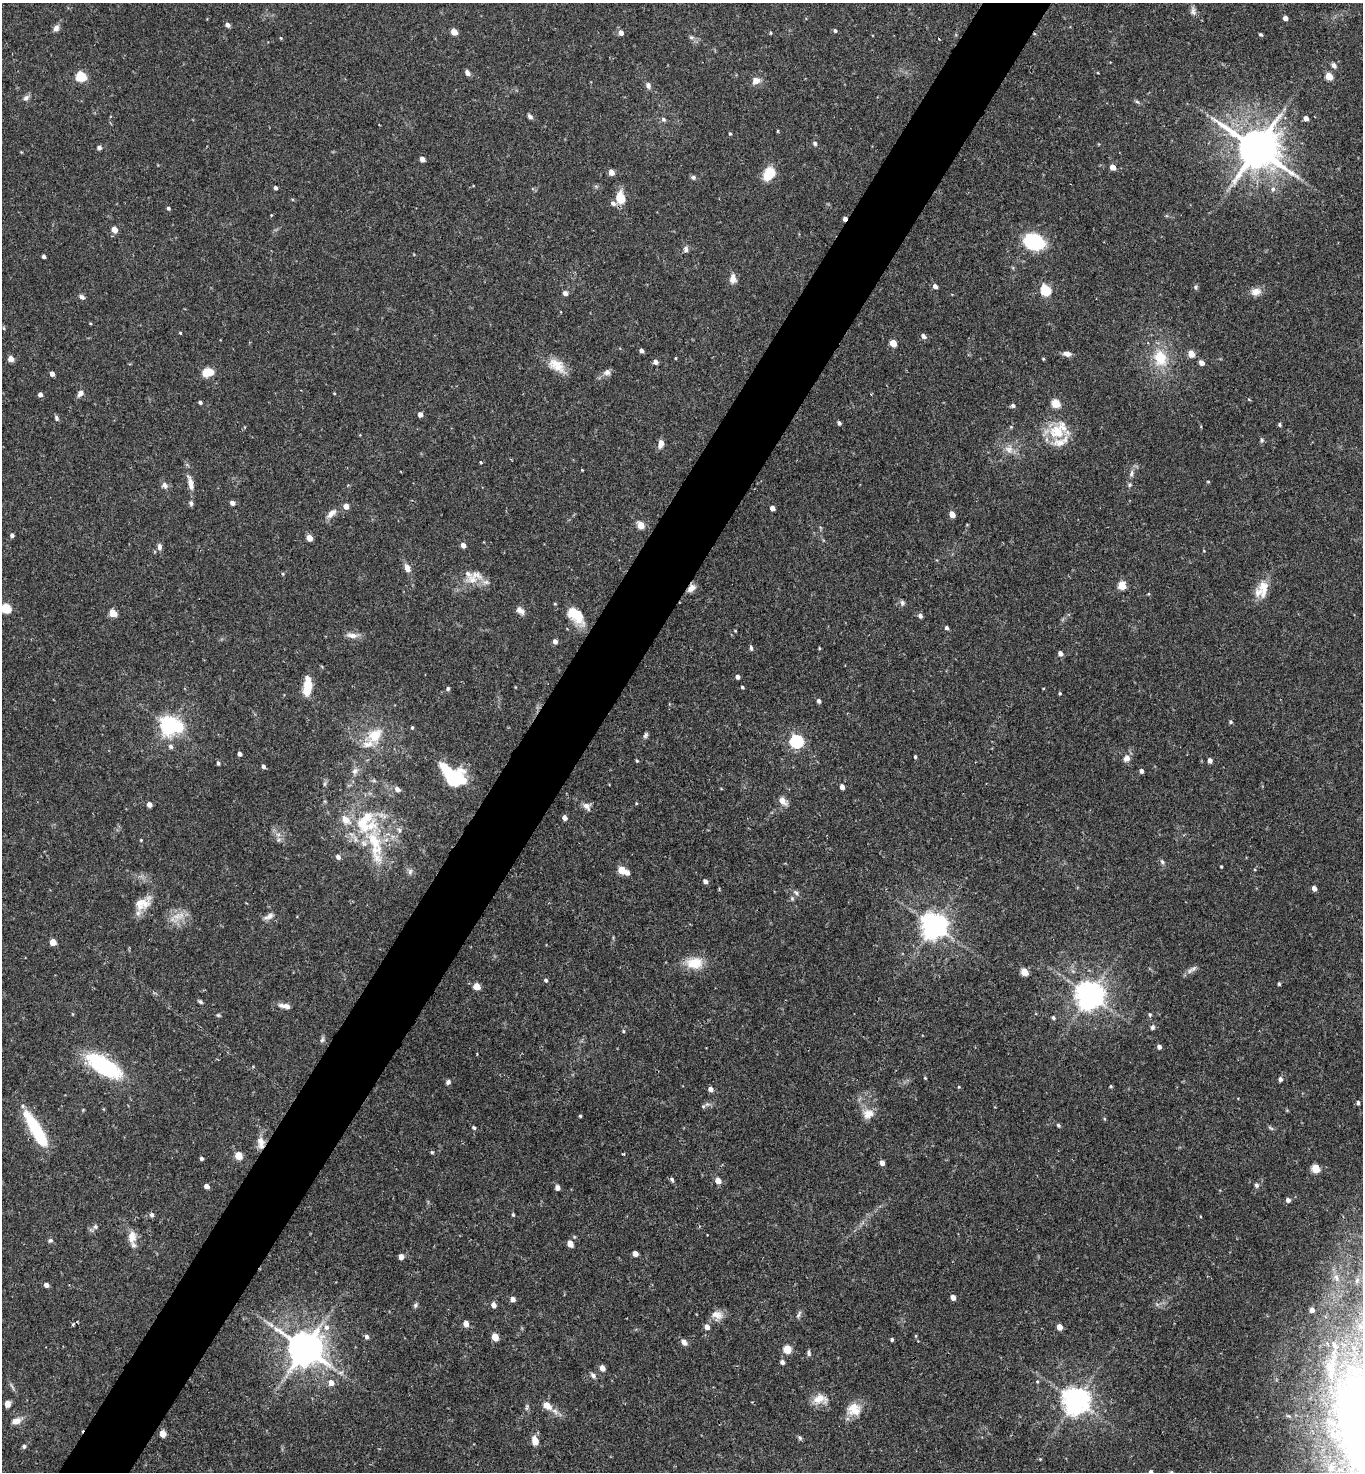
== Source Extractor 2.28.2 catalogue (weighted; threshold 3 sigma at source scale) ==
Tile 7 of 4 x 4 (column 3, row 2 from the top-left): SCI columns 2875-4235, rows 2941-4410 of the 5888 x 5882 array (HDU 1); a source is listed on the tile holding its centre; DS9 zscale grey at full resolution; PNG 1365 x 1474 px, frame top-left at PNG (2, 3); no overlay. Shown black and unused: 5% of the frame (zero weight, under 2 of 3 exposures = <1% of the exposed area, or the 3 px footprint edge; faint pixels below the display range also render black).
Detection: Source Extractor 2.28.2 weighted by HDU 2 'WHT'; one run over the whole footprint, this tile lists its part. Background 0.0752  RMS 0.005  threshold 0.0223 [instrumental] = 3 sigma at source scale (4.5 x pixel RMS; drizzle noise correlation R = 1.50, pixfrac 1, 0.05/0.05 arcsec/px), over >= 5 px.
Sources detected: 287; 3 inside a brighter object's white glare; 1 cosmic-ray / hot-pixel residue — not listed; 13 inside a brighter listed object's ellipse — not listed separately; the other 270 listed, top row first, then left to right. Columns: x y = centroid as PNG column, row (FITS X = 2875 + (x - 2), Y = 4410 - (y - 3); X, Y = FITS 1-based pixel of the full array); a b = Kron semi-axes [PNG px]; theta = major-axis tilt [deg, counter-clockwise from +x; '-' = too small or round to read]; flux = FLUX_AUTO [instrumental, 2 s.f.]
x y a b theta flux
1193 11 13 7 -78 2.2
1285 18 4 4 - 2.3
228 25 5 4 - 2.3
56 28 8 6 67 2.3
835 31 4 4 - 1
454 32 5 4 - 8.1
621 33 5 5 - 3
770 33 4 4 - 0.56
1260 34 4 3 - 0.86
691 37 7 5 6 1
281 38 4 4 - 0.47
1334 65 9 6 -52 1.7
467 73 7 5 -61 1.9
81 76 6 5 - 32
1329 76 5 4 - 10
756 81 10 8 26 3.7
648 85 7 6 - 1.9
26 98 9 7 34 1.7
1137 102 7 4 -29 0.89
530 116 7 5 -41 1.4
1306 118 5 4 - 3
663 119 6 5 - 1.1
778 131 4 3 - 0.48
730 133 5 4 - 0.58
815 143 6 5 - 0.97
99 148 5 5 - 1.3
1257 149 13 11 -32 2100
422 159 4 4 - 3.6
1113 167 5 4 - 4.8
611 172 5 4 - 4.7
769 173 12 8 56 16
693 177 7 5 -12 1.2
275 188 4 3 - 1.3
1273 189 8 6 78 1.7
620 198 15 10 -84 8
168 208 4 3 - 1
271 215 3 3 - 0.36
845 219 4 4 - 2.6
114 229 5 4 - 6.5
1034 242 19 13 -17 35
686 249 7 6 - 1.8
44 256 4 3 - 1.4
733 279 12 8 -89 3.5
935 286 5 4 - 2
1196 287 7 5 76 0.92
1046 290 6 5 - 35
1256 292 13 10 11 3.8
565 293 5 4 - 2.4
82 297 7 5 -41 1.5
90 323 4 3 - 0.4
4 328 5 3 - 0.48
180 333 3 3 - 0.48
923 336 5 5 - 2.1
893 343 5 4 - 10
641 351 4 4 - 1.8
1067 354 9 6 -8 2.6
1191 354 5 4 - 8.1
676 358 4 3 - 0.43
1160 358 23 17 -75 16
11 359 5 4 - 4.9
1043 359 4 3 - 0.58
655 362 4 4 - 2.6
1201 363 5 4 - 3
557 365 25 14 -34 8.7
208 372 10 7 13 10
607 372 9 7 22 2.4
52 374 4 4 - 2.6
80 393 8 6 44 2.4
40 394 4 4 - 2.2
871 394 3 2 - 0.43
1249 400 5 3 - 0.42
200 402 4 3 - 1
1056 403 5 5 - 18
1013 406 5 5 - 1.2
420 415 4 4 - 2.8
56 418 7 5 -69 1.1
839 423 4 4 - 1.4
1279 425 4 4 - 0.75
1011 427 5 4 - 0.47
1057 432 24 21 -17 16
1261 440 7 6 - 0.95
661 443 9 6 80 3.6
1009 449 13 12 - 4.6
481 462 3 2 - 0.71
582 470 3 3 - 0.34
1131 473 10 6 78 1.9
1208 482 5 3 - 0.46
190 483 22 7 -75 4.5
164 485 9 7 -55 2.1
1130 485 6 5 - 0.72
191 503 8 5 -81 1.2
232 503 5 4 - 2.3
346 506 5 5 - 3.6
772 508 4 4 - 2.9
331 513 15 8 44 3.5
952 514 5 4 - 6.3
641 525 6 5 - 7.1
12 535 4 4 - 1.4
309 538 5 4 - 6.1
463 545 4 4 - 3.3
159 547 8 5 -84 1.8
407 568 8 6 -64 3.8
283 574 5 3 - 0.47
472 580 23 11 0 7.1
1122 585 5 5 - 17
691 588 11 8 44 3
1264 588 25 14 84 8.2
902 603 7 6 - 1.3
6 608 6 5 - 28
520 610 12 7 -44 2.6
113 613 5 5 - 12
920 615 5 4 - 1.9
578 617 24 13 -76 9.4
946 628 4 4 - 1.2
735 631 3 3 - 0.44
352 635 17 7 -5 3.4
555 641 5 4 - 2.6
751 648 6 4 -75 0.99
819 648 4 3 - 0.43
1060 653 5 4 - 2.4
737 677 4 4 - 1.7
307 687 20 8 86 11
515 687 4 2 - 0.32
742 687 3 3 - 0.76
448 689 5 4 - 1.1
1060 693 4 3 - 0.6
819 701 5 4 - 1.5
1230 722 5 4 - 0.84
169 726 7 6 - 260
412 727 5 4 - 0.68
375 735 23 18 36 14
646 735 8 5 64 1.2
796 741 6 6 - 95
171 746 6 6 - 1.5
240 754 4 4 - 1.8
915 757 4 3 - 0.74
1127 758 10 8 28 2.7
1210 760 4 4 - 2.4
637 761 4 3 - 0.61
218 763 4 4 - 1.1
263 766 4 4 - 1.3
355 771 10 8 46 2.4
1141 771 4 4 - 1.6
374 781 6 4 -2 0.82
453 781 39 9 -55 23
324 784 6 4 71 0.87
842 787 5 4 - 2.6
397 789 8 7 - 2
783 801 13 8 -45 3.5
636 803 4 4 - 0.44
149 804 5 4 - 3
587 806 11 9 -45 2.8
564 818 5 4 - 2.7
364 822 38 23 56 29
399 830 8 6 -76 1.3
279 839 8 6 89 1.6
141 840 4 4 - 0.49
338 857 5 5 - 1.9
377 858 20 13 -52 8.1
1162 862 8 5 -62 1.1
1221 866 3 3 - 0.53
622 870 5 5 - 13
410 872 9 6 88 1.6
627 873 5 4 - 2.4
705 881 5 4 - 2
1314 888 4 4 - 2.9
796 892 9 5 -45 1.4
792 898 6 5 - 0.9
142 903 25 15 33 8.4
177 916 19 12 53 6.9
269 916 16 6 28 2.5
934 925 8 8 - 570
53 942 5 4 - 7.2
695 963 23 16 4 11
1193 969 11 7 29 1.9
1025 972 5 5 - 10
546 980 5 4 - 0.97
1279 984 4 3 - 0.8
477 986 5 5 - 9.4
1090 995 8 8 - 700
200 1001 7 4 -33 0.92
285 1006 17 6 -11 3.1
218 1015 6 4 -2 0.73
1150 1015 5 5 - 0.9
1053 1018 5 4 - 0.97
1152 1027 7 5 73 1.2
623 1031 5 4 - 0.61
322 1039 9 5 65 1.1
1159 1047 4 4 - 1.8
104 1066 35 14 -31 56
925 1078 5 3 - 0.47
1280 1079 5 4 - 1.4
448 1082 6 6 - 1.3
1111 1086 4 3 - 0.6
959 1087 4 4 - 0.48
710 1089 5 5 - 2.5
1358 1103 4 4 - 1.2
703 1106 6 5 - 0.93
83 1110 4 4 - 0.42
868 1114 16 13 17 5.5
580 1116 3 3 - 0.66
1058 1125 5 4 - 0.81
474 1128 5 4 - 0.88
1271 1128 9 3 -33 0.86
36 1131 45 10 -60 32
260 1141 11 11 - 3.8
432 1152 5 4 - 0.67
623 1154 3 3 - 0.43
239 1156 5 5 - 12
201 1158 4 4 - 1.2
882 1163 5 4 - 3
1316 1168 5 5 - 17
672 1179 6 5 - 1.1
718 1180 6 5 - 4.4
1256 1185 7 6 - 1.2
206 1186 5 4 - 2.5
557 1188 5 4 - 2.7
1288 1200 5 4 - 1.9
152 1215 6 6 - 1.3
513 1215 5 4 - 0.69
95 1227 7 7 - 1.5
132 1237 16 10 89 5.7
50 1240 6 6 - 1.1
570 1244 5 4 - 6.4
635 1254 5 4 - 3.6
401 1257 5 4 - 3.3
1336 1277 10 6 -70 1.7
46 1285 5 4 - 2.4
953 1297 5 4 - 3
512 1299 5 4 - 2.9
415 1305 8 5 55 1.1
493 1305 5 4 - 3.3
1312 1310 4 4 - 2.4
799 1314 12 4 64 1.3
717 1315 16 12 -13 4.5
466 1323 5 4 - 4.3
73 1324 5 4 - 0.7
326 1327 8 7 - 2.9
707 1327 5 5 - 2.8
1059 1327 5 4 - 4.6
916 1336 5 3 - 0.52
367 1337 6 5 - 1.5
495 1337 5 5 - 9.8
892 1340 4 3 - 0.85
684 1342 9 6 -46 2.4
305 1348 10 10 - 1300
787 1349 5 5 - 15
809 1353 8 5 -86 1.2
782 1362 5 4 - 1.6
602 1368 5 4 - 4.2
340 1372 9 4 8 1.3
1331 1372 16 6 68 2.7
593 1375 8 6 -46 1.6
1037 1381 5 4 - 0.68
331 1383 7 6 - 3.5
12 1386 13 3 -64 1.3
820 1399 19 12 4 6.6
1076 1401 8 8 - 640
7 1404 5 5 - 4.6
547 1406 13 9 -38 4.3
527 1407 11 3 80 1
854 1409 19 16 4 8.3
16 1421 15 9 24 4
162 1434 5 5 - 6.4
800 1438 6 5 - 0.96
535 1441 10 7 -77 4.4
24 1446 5 5 - 1.1
1331 1468 8 8 - 2.2
1151 1472 4 4 - 2.1
1171 1472 5 5 - 0.59
Overlapping masked pixels (flux is a lower limit): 3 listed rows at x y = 845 219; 691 588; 36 1131
Isophote crosses this tile's border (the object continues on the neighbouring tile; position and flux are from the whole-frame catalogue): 3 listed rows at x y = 6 608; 1151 1472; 1171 1472